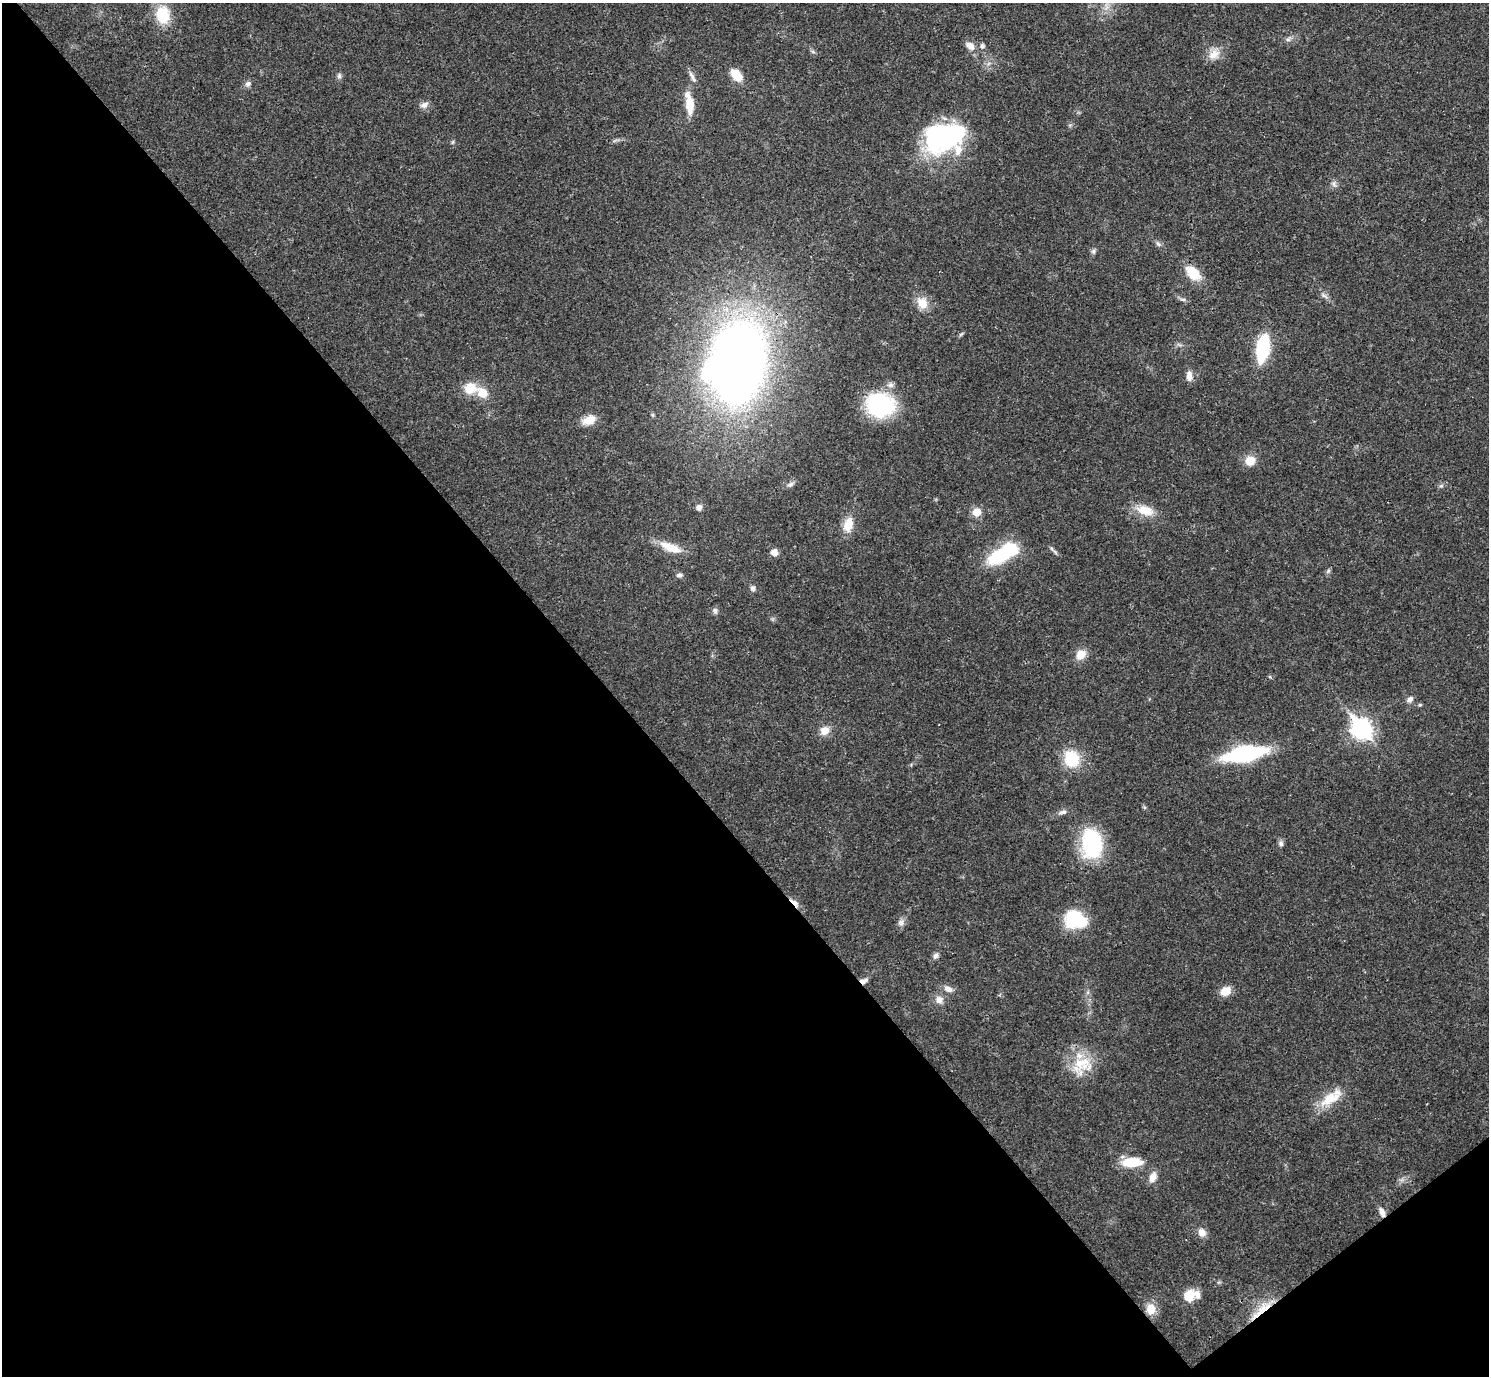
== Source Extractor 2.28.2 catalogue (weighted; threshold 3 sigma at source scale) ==
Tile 14 of 4 x 4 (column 2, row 4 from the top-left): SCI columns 1489-2975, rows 157-1530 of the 5953 x 5950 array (HDU 1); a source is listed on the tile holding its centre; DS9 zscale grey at full resolution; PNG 1491 x 1378 px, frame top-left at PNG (2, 3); no overlay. Shown black and unused: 43% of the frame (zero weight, under 3 of 4 exposures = <1% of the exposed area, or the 3 px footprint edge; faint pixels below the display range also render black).
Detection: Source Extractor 2.28.2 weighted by HDU 2 'WHT'; one run over the whole footprint, this tile lists its part. Background 0.0361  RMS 0.0026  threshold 0.0118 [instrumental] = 3 sigma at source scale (4.5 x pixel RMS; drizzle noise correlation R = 1.50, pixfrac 1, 0.05/0.05 arcsec/px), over >= 5 px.
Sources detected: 76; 3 inside a brighter object's white glare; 1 cosmic-ray / hot-pixel residue — not listed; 3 inside a brighter listed object's ellipse — not listed separately; the other 69 listed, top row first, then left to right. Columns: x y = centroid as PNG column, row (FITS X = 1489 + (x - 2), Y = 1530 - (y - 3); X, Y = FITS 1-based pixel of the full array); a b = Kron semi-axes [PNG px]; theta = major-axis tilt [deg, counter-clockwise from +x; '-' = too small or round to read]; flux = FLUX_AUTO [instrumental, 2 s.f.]
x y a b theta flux
1106 7 10 4 -85 0.89
163 15 20 16 -84 8.7
1288 39 8 5 29 0.7
970 46 13 8 -38 2.2
982 46 8 7 - 0.75
813 52 6 4 -2 0.46
1214 54 18 13 45 3.1
736 75 13 8 -47 5.2
339 76 9 6 81 0.69
692 77 18 5 -61 1.1
248 84 7 7 - 0.98
689 104 24 9 -83 5.8
424 105 11 7 24 1.3
954 133 72 24 32 33
1334 184 10 5 -82 0.81
1158 244 8 5 -54 0.67
1093 251 7 6 - 0.61
1193 273 21 13 -46 6
1324 296 10 5 -36 0.88
1183 299 9 4 -9 0.6
922 303 16 13 -62 3.6
961 334 7 4 37 0.4
1263 348 22 10 80 23
738 363 65 42 83 260
1189 376 12 7 -89 1.9
470 388 16 14 5 5.2
880 405 31 26 -5 24
589 420 17 10 21 3.4
1250 461 10 9 - 4.2
790 484 10 7 23 1
1441 486 7 4 18 0.47
699 507 7 6 - 1.3
1145 510 25 13 -16 5
976 512 10 10 - 2.6
848 525 19 11 72 4.1
671 547 26 9 -21 5.6
774 552 8 7 - 1.8
1055 552 10 4 -45 0.64
998 556 26 15 29 14
1328 571 6 5 - 0.5
679 575 8 6 7 0.73
753 588 8 6 -74 0.71
715 611 8 6 -73 0.79
1081 654 12 10 40 3.1
1410 699 9 7 48 1.1
1361 729 10 8 -51 120
825 731 12 10 35 2.7
1245 754 31 11 10 42
1072 759 15 13 -67 11
1063 812 12 6 11 1
1092 843 35 24 -85 19
1281 844 7 7 - 0.77
795 903 16 5 -45 1.8
1075 919 23 18 -13 13
901 923 8 8 - 1.1
936 956 9 7 55 0.94
863 981 10 6 10 1.2
948 989 11 8 -25 1.6
1226 991 12 9 27 3.4
939 1000 11 10 - 1.8
1081 1063 33 19 -5 9
1330 1099 32 14 30 6.7
1132 1162 24 10 4 6.9
1153 1177 13 8 66 2.2
1382 1212 13 6 -66 1.5
1202 1233 11 9 -56 1.9
1189 1296 15 12 56 4.2
1151 1309 13 11 89 3.5
1262 1309 35 10 38 6
Overlapping masked pixels (flux is a lower limit): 4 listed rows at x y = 795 903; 863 981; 1382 1212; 1262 1309